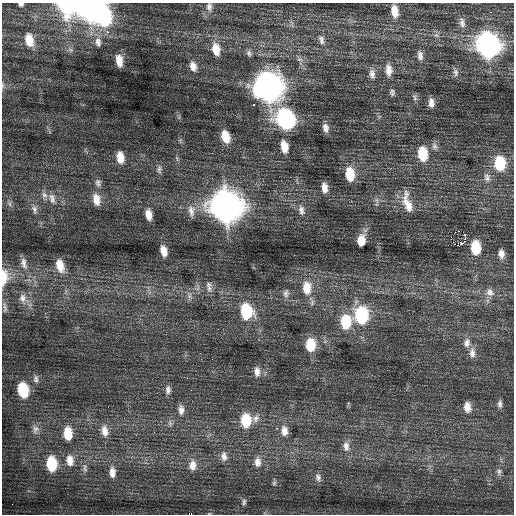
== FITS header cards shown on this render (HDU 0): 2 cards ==
NAXIS1  =                  512 / Axis length
NAXIS2  =                  512 / Axis length

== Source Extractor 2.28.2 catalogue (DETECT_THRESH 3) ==
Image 512 x 512 px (HDU 0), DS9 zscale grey, 1 PNG px = 1 image px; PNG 516 x 516 px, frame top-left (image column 1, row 512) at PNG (2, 3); no overlay
Background 0.788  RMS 0.82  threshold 2.45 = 3 sigma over >= 5 px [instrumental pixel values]
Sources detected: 104; all 104 listed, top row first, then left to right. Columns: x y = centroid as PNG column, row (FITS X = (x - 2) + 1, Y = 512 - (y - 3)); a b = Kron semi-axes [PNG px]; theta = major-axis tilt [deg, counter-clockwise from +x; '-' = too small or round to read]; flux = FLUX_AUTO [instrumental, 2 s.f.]
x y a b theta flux
21 4 5 3 - 120
67 5 11 10 - 7400
90 7 13 11 6 31000
209 7 10 7 -87 200
394 11 13 7 -81 580
490 12 3 2 - 79
103 17 15 10 -89 6600
462 23 12 6 -79 210
107 32 2 2 - 350
436 35 7 4 -31 100
29 40 14 8 -77 790
321 40 12 7 -78 230
98 42 12 8 -77 270
488 45 14 11 -78 28000
216 49 14 9 -79 790
249 53 9 6 -62 160
420 55 10 6 -82 230
119 61 10 5 -81 610
193 66 11 7 -72 380
389 70 13 7 -86 390
455 72 11 6 -83 170
372 74 11 7 -80 250
3 86 8 4 -90 96
268 87 15 13 -76 48000
392 91 9 6 53 120
414 97 9 5 -77 120
431 103 9 5 -86 290
254 105 3 3 - 180
285 119 14 11 -56 10000
325 128 11 7 -79 290
225 136 12 8 -73 1000
284 146 14 8 -79 710
434 146 10 6 -58 200
423 154 13 8 -85 1700
120 157 12 7 -82 690
500 163 13 9 -87 2300
159 169 11 6 88 190
350 174 13 8 -82 1400
487 177 12 9 -82 310
98 183 11 7 -87 220
324 188 10 6 -82 430
44 195 10 7 -57 260
52 198 16 9 -73 430
96 199 15 9 -77 620
377 200 7 4 -71 120
9 203 9 6 -82 170
407 203 28 10 -75 850
226 207 16 14 -72 65000
34 209 13 7 -74 280
301 210 15 8 -80 360
191 211 19 9 -84 450
148 215 11 6 -80 520
458 231 2 2 - 2000
465 235 2 2 - 12000
451 239 4 2 - 94000
361 240 10 7 83 800
460 244 12 4 32 500
475 247 11 7 -88 1800
163 251 12 6 -75 520
501 254 9 6 -83 310
24 263 18 9 -78 450
60 266 17 9 -72 790
4 277 22 11 84 1000
209 287 15 7 -81 280
307 288 17 11 -90 1100
490 292 11 9 -49 320
286 293 12 7 83 230
189 295 12 5 -77 200
23 298 18 13 -57 640
5 307 16 6 -81 250
246 312 13 9 -80 3100
361 315 14 10 -90 4200
346 322 14 10 87 1900
467 343 12 8 82 290
310 345 12 8 -90 1500
472 353 13 8 -86 300
257 372 12 6 -86 310
187 378 2 2 - 27
36 379 11 7 90 210
23 390 13 8 -79 2500
168 390 10 7 90 210
500 404 6 3 86 150
467 407 11 7 -82 450
181 410 12 7 -89 320
255 419 12 8 50 320
246 420 12 9 90 1900
170 423 9 5 -77 150
276 428 2 2 - 180
35 429 12 10 89 340
104 431 14 9 -81 530
284 431 14 9 -88 470
68 433 14 9 -87 1200
346 446 15 9 -84 390
224 456 13 8 -87 330
70 460 15 10 -84 600
257 462 13 8 -89 390
51 464 13 8 -85 2300
193 465 14 9 83 500
85 468 12 6 -86 210
499 471 9 7 86 170
112 472 13 7 -86 410
318 477 10 6 -65 190
274 483 6 5 - 95
244 502 8 5 82 120
At the frame edge (FLAGS 8, measured only in part): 5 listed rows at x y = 21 4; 67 5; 90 7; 3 86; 4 277